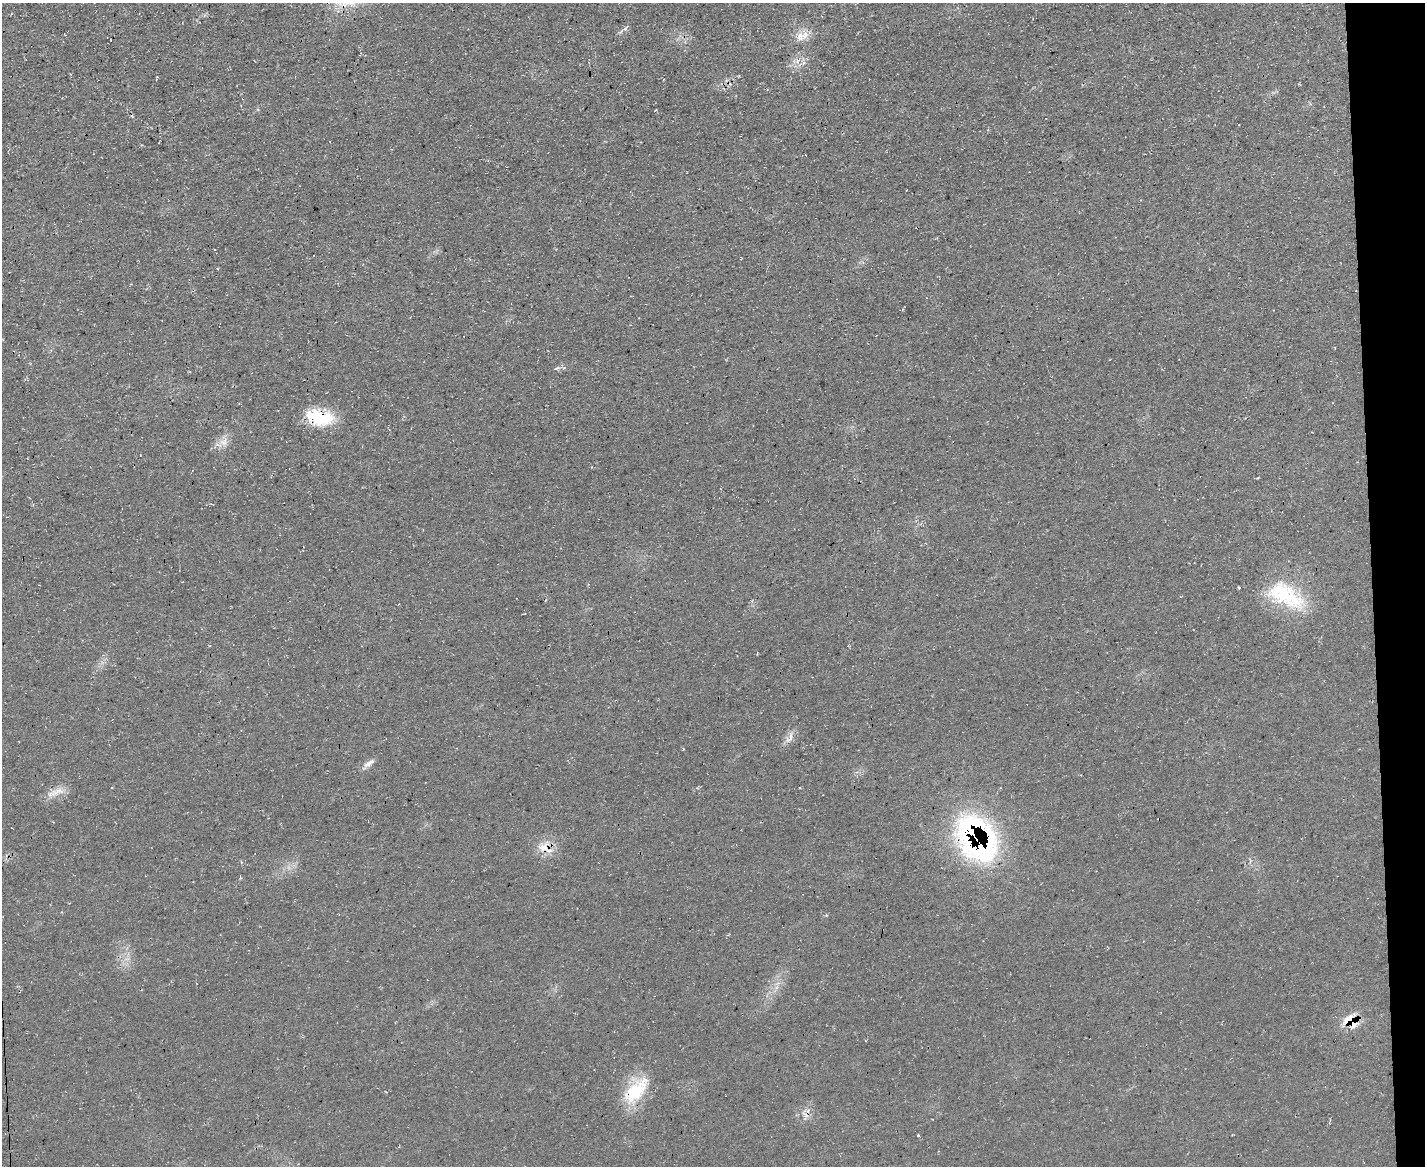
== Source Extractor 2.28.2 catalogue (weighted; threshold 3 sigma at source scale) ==
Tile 9 of 3 x 4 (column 3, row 3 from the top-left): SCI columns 2974-4396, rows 1165-2328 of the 4639 x 4657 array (HDU 1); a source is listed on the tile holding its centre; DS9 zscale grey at full resolution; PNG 1427 x 1168 px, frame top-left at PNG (2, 3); no overlay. Shown black and unused: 4% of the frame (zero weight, under 3 of 4 exposures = <1% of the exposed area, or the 3 px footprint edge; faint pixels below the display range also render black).
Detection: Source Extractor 2.28.2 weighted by HDU 2 'WHT'; one run over the whole footprint, this tile lists its part. Background 0.0628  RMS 0.0072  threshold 0.0322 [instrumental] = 3 sigma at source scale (4.5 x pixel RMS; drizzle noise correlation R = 1.50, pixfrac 1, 0.05/0.05 arcsec/px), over >= 5 px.
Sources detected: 19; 1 cosmic-ray / hot-pixel residue — not listed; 1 inside a brighter listed object's ellipse — not listed separately; the other 17 listed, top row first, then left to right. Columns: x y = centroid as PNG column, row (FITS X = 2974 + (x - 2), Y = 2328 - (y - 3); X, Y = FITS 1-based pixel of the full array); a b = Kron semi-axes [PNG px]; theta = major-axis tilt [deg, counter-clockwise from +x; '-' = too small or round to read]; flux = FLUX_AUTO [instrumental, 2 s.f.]
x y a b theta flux
800 36 14 11 85 6.8
556 368 10 4 26 1.7
319 417 31 17 -10 35
224 442 11 10 - 5.6
1239 588 3 2 - 0.81
1286 595 54 26 -29 54
789 738 20 8 63 5.2
369 763 17 7 30 4.3
58 791 20 10 19 8.4
976 838 50 33 -57 200
544 847 26 15 -23 13
826 915 5 4 - 0.81
777 987 7 4 70 2
1350 1021 22 19 -11 16
636 1091 42 20 50 35
805 1115 15 7 -69 4.7
918 1135 3 3 - 1.4
Overlapping masked pixels (flux is a lower limit): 5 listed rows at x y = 319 417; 976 838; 544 847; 1350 1021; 805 1115
Unlisted compact peaks at least as high as the median listed source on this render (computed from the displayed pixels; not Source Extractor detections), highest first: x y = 625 29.